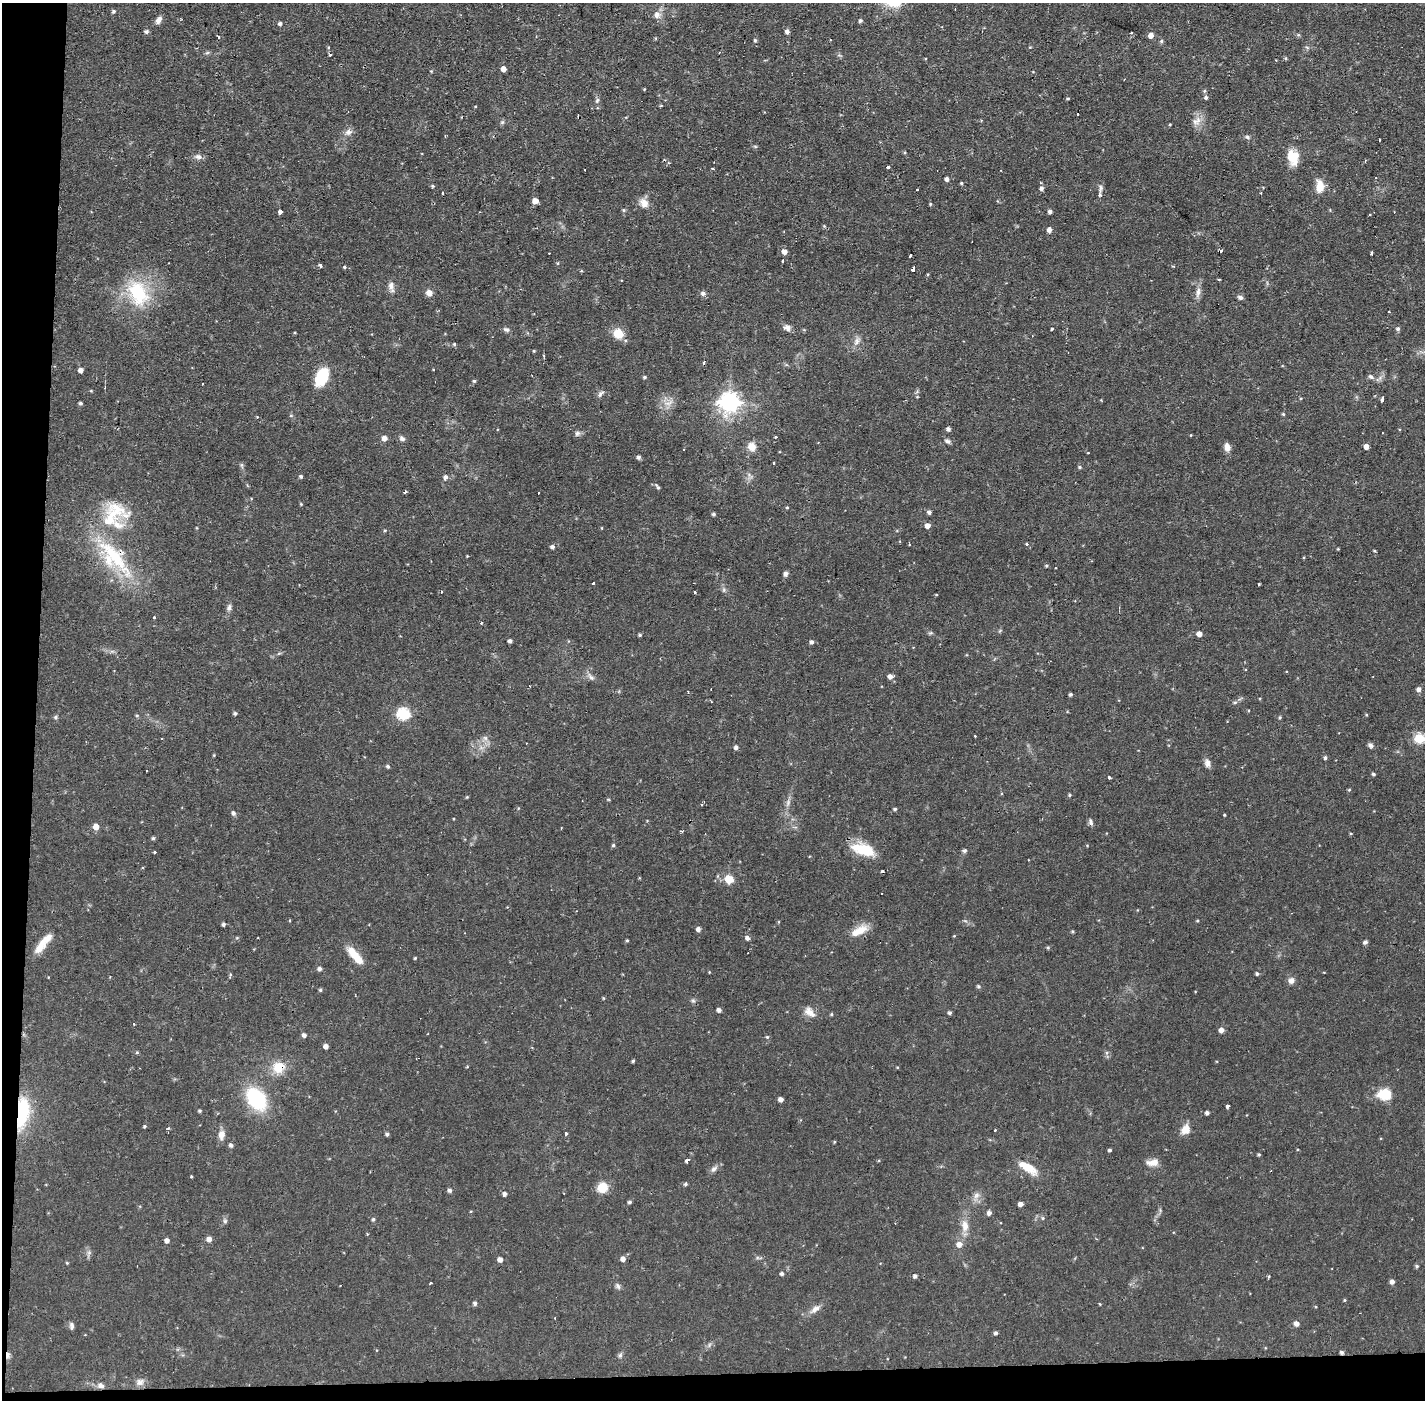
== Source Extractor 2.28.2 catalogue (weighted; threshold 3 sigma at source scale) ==
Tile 7 of 3 x 3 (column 1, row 3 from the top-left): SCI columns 1-1423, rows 54-1451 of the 4268 x 4300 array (HDU 1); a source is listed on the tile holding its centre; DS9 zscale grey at full resolution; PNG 1427 x 1402 px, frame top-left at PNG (2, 3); no overlay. Shown black and unused: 4% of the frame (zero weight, under 2 of 3 exposures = <1% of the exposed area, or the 3 px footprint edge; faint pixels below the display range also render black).
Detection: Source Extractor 2.28.2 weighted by HDU 2 'WHT'; one run over the whole footprint, this tile lists its part. Background 0.056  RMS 0.0057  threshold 0.0255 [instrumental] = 3 sigma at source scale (4.5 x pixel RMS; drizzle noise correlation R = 1.50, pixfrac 1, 0.05/0.05 arcsec/px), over >= 5 px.
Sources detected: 282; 12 cosmic-ray / hot-pixel residue — not listed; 5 inside a brighter listed object's ellipse — not listed separately; the other 265 listed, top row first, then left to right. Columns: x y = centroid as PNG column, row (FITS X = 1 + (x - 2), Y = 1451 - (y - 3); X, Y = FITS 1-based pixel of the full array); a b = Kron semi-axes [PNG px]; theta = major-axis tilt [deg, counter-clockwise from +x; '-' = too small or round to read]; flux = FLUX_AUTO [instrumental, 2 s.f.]
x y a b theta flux
113 11 5 4 - 0.99
657 15 8 7 - 3.1
159 20 10 6 59 2.8
860 21 4 4 - 1.2
280 23 5 4 - 1.5
146 32 5 4 - 1.4
787 32 5 5 - 1.8
1131 33 3 2 - 0.48
1151 35 5 5 - 3.8
218 37 3 3 - 11
755 40 5 4 - 0.77
1161 41 5 5 - 0.85
1030 47 4 3 - 0.51
207 53 6 4 19 0.84
330 54 3 3 - 1
503 69 5 4 - 3.3
431 71 4 4 - 0.48
644 89 4 3 - 0.45
1204 91 5 5 - 0.84
1206 97 5 4 - 1.3
1068 99 3 3 - 0.69
597 100 9 4 63 1.2
661 106 5 3 - 0.56
1197 121 14 10 37 4.5
502 122 6 4 -44 0.85
1170 124 4 3 - 0.48
348 132 10 8 16 2.7
1247 137 6 5 - 1
1379 140 3 2 - 0.72
755 146 6 4 -19 0.67
198 157 9 7 -13 2.2
1292 157 17 12 -74 11
888 167 3 3 - 6
712 168 4 3 - 0.75
947 179 4 4 - 2
961 183 4 4 - 0.72
432 186 5 4 - 0.81
1320 187 14 9 85 7.3
1041 188 5 4 - 1.9
1101 188 12 5 82 1.6
443 193 3 3 - 1.2
535 201 5 5 - 3.8
644 203 14 10 -63 4.5
930 204 4 4 - 0.57
624 210 5 4 - 0.71
280 211 4 4 - 4.8
1050 211 4 4 - 1.6
824 226 4 4 - 0.58
1049 230 5 4 - 2.5
784 252 5 5 - 3.5
1372 253 3 3 - 3.5
910 256 3 2 - 1.2
783 261 3 3 - 1.3
320 265 4 3 - 2.8
345 267 3 3 - 1.2
913 269 4 3 - 8
1219 279 3 2 - 0.66
391 287 14 7 -80 3.1
1198 292 12 6 81 2.9
138 293 33 22 -62 34
429 293 6 6 - 4
703 293 7 6 - 1.7
1240 297 7 5 -22 1.4
1389 312 2 2 - 0.57
787 328 9 7 -21 2.7
1052 329 3 3 - 1.3
1398 329 6 5 - 1.1
506 330 7 5 -29 1.6
618 334 9 8 - 11
857 341 11 8 70 2.9
454 344 4 3 - 0.81
534 351 4 3 - 0.51
704 362 4 2 - 4
81 370 4 4 - 2.5
322 377 19 11 68 20
645 377 5 4 - 0.85
1371 377 7 6 - 1.4
474 381 4 4 - 0.83
600 394 8 5 58 1.6
1382 399 4 3 - 2.7
729 402 8 7 - 260
80 403 4 3 - 0.96
667 403 9 4 8 2.3
1283 414 4 4 - 0.68
948 429 4 4 - 1.7
577 433 7 6 - 1.5
1191 435 4 2 - 0.35
775 437 3 2 - 0.91
384 438 5 5 - 3.1
402 438 8 6 -35 1.6
947 441 8 6 -20 1.5
752 447 9 8 - 5.5
1227 447 11 7 -78 3.2
1366 447 4 4 - 3.5
639 457 5 4 - 1.6
774 463 3 2 - 1.1
242 465 7 4 -71 0.89
1080 467 5 4 - 0.81
301 476 5 4 - 0.96
445 477 6 5 - 1.4
658 487 9 4 -59 1.1
405 492 3 3 - 5.5
538 493 2 2 - 0.61
301 504 4 3 - 0.5
787 507 4 4 - 0.59
929 512 5 4 - 1.6
713 514 4 4 - 1
109 520 28 21 89 22
927 526 5 5 - 3.7
602 528 4 3 - 0.42
385 530 5 3 - 0.59
1026 544 3 3 - 1.7
909 545 4 2 - 0.44
552 547 5 5 - 1.5
1374 551 3 3 - 0.58
467 556 3 3 - 0.4
114 558 64 23 -49 45
1046 566 4 4 - 0.66
786 574 6 5 - 1.8
593 583 3 2 - 0.82
1259 584 3 3 - 0.83
724 590 7 4 89 1.1
441 591 3 2 - 1
694 592 3 3 - 1.1
936 595 4 3 - 0.41
229 607 10 5 84 1.8
154 617 3 2 - 0.93
481 623 3 3 - 0.49
1199 634 5 5 - 2.8
640 635 4 3 - 0.85
510 641 4 3 - 1.6
812 642 5 4 - 1.5
279 653 6 4 19 0.75
890 676 5 5 - 2.4
591 677 10 6 -50 1.9
1419 689 5 5 - 2.1
1070 694 4 3 - 1
1235 702 6 4 18 0.83
235 713 4 4 - 1
403 714 6 6 - 55
137 715 5 3 - 0.59
1366 715 4 3 - 0.55
56 717 5 4 - 0.98
1280 718 5 4 - 0.66
975 736 2 2 - 0.41
485 738 7 6 - 1.8
1419 738 6 5 - 26
1370 745 7 5 -35 1.6
736 747 5 5 - 1.6
214 755 4 3 - 0.49
1325 758 4 4 - 1.1
1207 763 10 7 -83 2.7
388 766 5 4 - 0.92
1373 774 4 3 - 0.87
1109 777 3 3 - 2.4
1349 790 5 3 - 0.54
1069 795 4 4 - 0.72
467 797 4 4 - 0.5
788 803 8 5 47 1.5
895 809 4 3 - 0.89
233 813 6 5 - 1.4
1224 815 3 3 - 0.48
1091 822 10 4 -77 1.6
96 826 5 5 - 5.5
681 831 5 2 - 0.6
1351 833 4 3 - 0.52
153 838 4 4 - 0.82
613 845 5 4 - 0.84
863 849 29 13 -16 17
964 851 6 6 - 1.1
154 852 3 3 - 1.3
883 870 4 3 - 0.95
729 879 13 11 -36 6.3
289 921 3 2 - 1.1
1197 921 4 3 - 0.54
223 924 4 4 - 1.1
698 929 4 4 - 2.4
859 931 24 9 27 8.2
1072 931 4 3 - 0.7
954 936 4 3 - 0.42
747 938 5 4 - 2.1
627 940 4 3 - 0.66
1365 942 5 4 - 1.5
39 948 18 10 46 6.4
1048 948 4 4 - 0.7
355 956 24 8 -50 11
415 958 4 3 - 0.49
319 969 6 5 - 1.5
1257 974 4 4 - 1
230 975 6 3 73 0.64
1291 981 9 8 - 2.4
978 986 5 5 - 0.72
320 990 5 4 - 0.81
603 998 5 3 - 0.5
693 1001 6 4 -1 0.95
719 1010 4 4 - 1.9
809 1012 16 9 -40 4.7
950 1013 4 4 - 1.2
831 1014 4 4 - 0.66
1221 1030 5 4 - 2.9
304 1035 5 5 - 1.8
767 1037 5 4 - 0.74
326 1046 4 4 - 2.9
137 1052 5 4 - 0.61
633 1061 4 3 - 0.77
278 1067 14 12 90 9.9
1385 1094 16 12 -2 12
256 1099 21 14 -54 46
781 1099 4 4 - 2.5
1227 1106 3 3 - 6.1
199 1111 4 4 - 0.78
22 1112 34 14 83 31
1207 1113 4 4 - 1.7
144 1126 4 3 - 0.7
1185 1129 12 9 62 5.6
995 1130 3 3 - 0.78
387 1134 4 4 - 1.2
565 1134 3 3 - 5.6
221 1135 13 8 80 3.8
834 1142 4 3 - 0.54
231 1145 5 4 - 1.5
1110 1150 4 3 - 0.95
1259 1154 4 3 - 0.67
687 1161 5 3 - 3.2
1152 1163 16 8 4 4.2
1028 1168 26 9 -32 9.4
714 1169 11 6 43 2.1
191 1177 3 3 - 1.2
685 1184 5 5 - 0.98
602 1187 8 8 - 13
450 1190 5 4 - 1.6
505 1194 5 4 - 1.6
976 1195 10 8 38 2.8
629 1202 4 4 - 1.1
1021 1204 5 4 - 2.2
989 1213 5 5 - 1.9
1043 1218 5 4 - 0.74
373 1219 5 4 - 0.82
225 1221 6 6 - 1.1
965 1226 16 10 -86 5.7
209 1239 5 4 - 3.1
167 1240 5 5 - 2.1
959 1244 7 6 - 3.4
500 1259 4 4 - 3.3
623 1259 5 5 - 2.7
67 1263 4 3 - 0.51
1417 1266 5 4 - 0.81
782 1273 4 4 - 1.4
915 1276 4 4 - 1.6
1269 1276 5 3 - 0.62
1392 1282 5 4 - 2.2
431 1283 2 2 - 0.47
618 1286 9 6 -58 1.5
1344 1300 4 3 - 0.58
475 1303 5 4 - 1.3
1100 1304 5 3 - 0.44
815 1309 15 7 36 3.6
1296 1324 5 5 - 2.6
71 1325 9 5 -86 1.6
996 1333 4 4 - 1.2
1342 1352 5 4 - 1.2
8 1355 9 5 -89 2.3
620 1355 7 5 85 1.2
140 1382 11 9 31 2.8
101 1386 9 7 -16 2.2
Overlapping masked pixels (flux is a lower limit): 6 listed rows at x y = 704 362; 114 558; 278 1067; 22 1112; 1342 1352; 8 1355
Isophote crosses this tile's border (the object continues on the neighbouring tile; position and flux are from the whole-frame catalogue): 1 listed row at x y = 1419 738